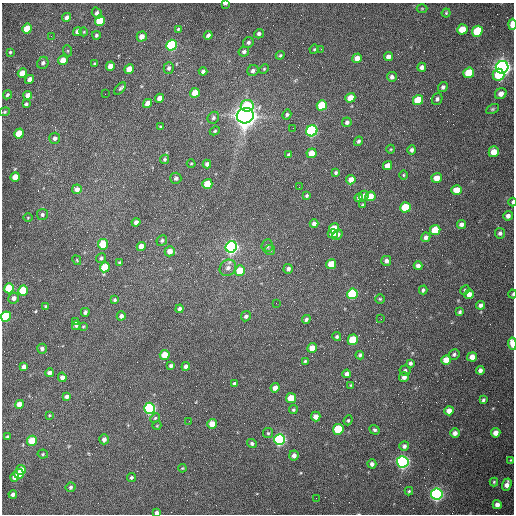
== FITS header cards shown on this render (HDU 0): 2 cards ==
NAXIS1  =                  512 /fastest changing axis
NAXIS2  =                  512 /next to fastest changing axis

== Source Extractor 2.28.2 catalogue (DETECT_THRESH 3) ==
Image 512 x 512 px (HDU 0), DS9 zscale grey, 1 PNG px = 1 image px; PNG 516 x 516 px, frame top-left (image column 1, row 512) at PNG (2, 3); each listed source drawn as its Kron ellipse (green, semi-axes under 4 px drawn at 4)
Background 1530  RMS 23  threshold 70.1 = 3 sigma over >= 5 px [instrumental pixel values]
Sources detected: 219; all 219 listed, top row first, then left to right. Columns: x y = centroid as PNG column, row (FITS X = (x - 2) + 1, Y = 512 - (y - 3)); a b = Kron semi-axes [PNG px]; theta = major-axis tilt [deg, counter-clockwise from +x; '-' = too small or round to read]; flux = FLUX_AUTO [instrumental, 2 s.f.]
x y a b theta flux
225 4 4 2 - 3.6e+03
422 8 5 3 - 1.4e+03
97 13 6 5 - 5.1e+03
446 13 4 4 - 1.7e+03
67 17 5 4 - 7.9e+03
100 21 5 4 - 6.3e+04
512 24 5 3 - 2.9e+04
27 29 5 4 - 3.1e+04
178 29 4 3 - 1.7e+03
462 29 5 5 - 3.2e+04
477 31 5 5 - 9.6e+04
78 32 5 4 - 1.0e+04
84 32 4 3 - 1.2e+03
259 34 5 4 - 3.9e+03
96 35 4 3 - 2.6e+03
208 35 4 3 - 4.2e+03
51 36 3 2 - 1.5e+03
142 37 5 5 - 1.1e+04
248 42 5 5 - 3.6e+03
171 45 5 5 - 2.6e+05
314 49 5 4 - 1.7e+03
321 49 2 2 - 8.5e+02
68 51 6 3 -71 1.5e+03
10 52 3 3 - 1.7e+03
244 52 5 4 - 3.4e+03
280 55 4 4 - 2.0e+03
388 57 4 4 - 7.6e+03
357 58 5 4 - 1.5e+04
63 60 5 4 - 1.8e+04
43 63 6 5 - 3.8e+03
94 64 4 3 - 2.1e+03
110 66 5 4 - 1.5e+04
422 67 5 4 - 6.6e+03
502 67 6 6 - 1.1e+06
169 68 6 5 - 3.5e+03
129 69 5 4 - 2.0e+04
264 69 5 4 - 1.8e+03
203 71 4 3 - 3.4e+03
253 71 6 5 - 4.2e+03
22 73 5 4 - 1.9e+04
469 73 5 5 - 5.6e+04
498 75 6 6 - 4.6e+04
392 77 5 5 - 4.9e+03
30 79 5 4 - 8.8e+03
443 87 5 4 - 3.8e+03
120 88 7 4 48 3.3e+03
195 93 5 4 - 2.6e+04
105 94 2 2 - 6.8e+02
501 94 6 5 - 8.9e+03
7 95 5 4 - 2.5e+03
28 95 4 4 - 1.1e+04
159 98 5 4 - 1.0e+04
350 98 5 4 - 2.2e+04
437 99 6 5 - 3.5e+03
418 100 5 5 - 6.1e+04
148 103 5 4 - 1.4e+04
26 104 4 3 - 3.0e+03
322 105 5 5 - 6.9e+04
247 106 6 6 - 5.7e+04
492 109 7 4 27 2.4e+03
5 112 5 4 - 1.8e+03
287 115 5 4 - 3.0e+03
245 116 8 7 - 2.2e+06
213 118 6 5 - 3.5e+03
347 122 5 4 - 4.2e+03
160 127 4 3 - 1.8e+03
293 128 2 2 - 7.2e+02
215 131 5 4 - 1.9e+03
312 131 6 5 - 3.5e+05
19 133 5 4 - 4.3e+04
55 138 6 5 - 4.6e+03
358 141 5 4 - 3.0e+03
391 149 4 3 - 1.3e+03
412 150 5 4 - 3.9e+03
494 152 5 5 - 2.1e+04
312 153 5 4 - 2.3e+04
288 155 4 2 - 1.9e+03
165 159 5 4 - 2.5e+03
191 163 4 3 - 1.2e+03
207 164 4 4 - 4.2e+03
388 166 5 4 - 1.3e+04
336 173 4 4 - 2.7e+03
404 175 5 3 - 1.6e+03
15 177 5 4 - 2.4e+04
176 178 5 5 - 3.7e+03
437 178 5 5 - 1.8e+04
351 180 5 4 - 1.2e+04
207 184 5 5 - 3.5e+04
299 187 2 2 - 9.5e+02
77 189 5 5 - 8.2e+03
456 190 5 5 - 2.6e+04
307 196 4 4 - 2.3e+03
364 196 5 4 - 7.1e+03
370 196 5 5 - 2.3e+04
359 198 4 3 - 4.2e+03
512 202 4 2 - 2.8e+03
363 205 3 3 - 1.7e+03
405 207 5 5 - 6.7e+04
42 215 5 5 - 3.6e+03
508 216 5 4 - 6.5e+03
28 218 5 3 - 1.3e+03
136 222 4 4 - 6.0e+03
314 224 4 4 - 6.0e+03
462 224 4 4 - 5.6e+03
334 228 5 5 - 2.7e+04
435 230 5 5 - 4.9e+04
500 233 5 5 - 4.1e+03
333 234 5 4 - 1.3e+04
338 234 5 4 - 4.5e+03
426 237 5 4 - 5.2e+03
162 240 6 5 - 2.7e+03
103 244 5 5 - 4.5e+04
141 246 5 4 - 1.5e+04
267 246 6 5 - 4.6e+03
231 247 6 5 - 7.2e+05
270 250 5 5 - 2.3e+03
170 251 5 5 - 1.3e+04
101 258 5 4 - 3.1e+03
77 260 5 3 - 1.5e+03
386 261 5 5 - 4.7e+03
119 263 3 3 - 1.8e+03
331 264 5 5 - 2.9e+04
418 266 4 4 - 5.4e+03
105 267 5 5 - 4.2e+04
228 268 9 7 44 7.6e+03
288 269 5 4 - 4.5e+03
240 271 5 5 - 3.8e+04
9 288 5 5 - 7.0e+04
423 290 4 3 - 2.7e+03
465 290 5 4 - 2.0e+03
23 291 5 5 - 8.1e+04
352 294 5 5 - 1.7e+05
469 294 5 4 - 8.8e+03
513 294 4 3 - 1.4e+03
14 298 5 5 - 6.2e+03
380 299 5 5 - 1.9e+03
115 300 4 4 - 2.7e+03
276 303 2 2 - 1.0e+03
480 305 4 4 - 4.6e+03
45 306 3 3 - 1.5e+03
180 309 4 4 - 5.3e+03
85 312 4 4 - 3.8e+03
460 312 4 3 - 2.6e+03
121 316 4 4 - 6.0e+03
246 316 5 4 - 3.8e+03
6 317 5 5 - 1.4e+05
306 319 4 3 - 3.2e+03
381 319 2 2 - 1.1e+03
75 322 4 3 - 1.8e+03
76 326 4 4 - 2.6e+03
83 327 3 3 - 1.4e+03
337 337 4 4 - 2.6e+03
353 340 5 5 - 6.7e+04
512 344 6 3 -85 2.4e+04
312 348 5 4 - 1.7e+04
42 349 5 5 - 4.5e+03
454 354 5 5 - 3.2e+03
165 355 5 5 - 3.4e+04
360 355 4 3 - 2.6e+03
472 357 5 4 - 1.1e+04
446 360 5 4 - 1.9e+04
305 361 3 3 - 2.0e+03
410 363 4 4 - 3.2e+03
171 366 4 3 - 4.0e+03
186 366 4 4 - 6.5e+03
24 367 4 4 - 6.1e+03
405 370 5 5 - 3.1e+03
480 370 4 4 - 5.1e+03
49 373 4 4 - 7.0e+03
347 374 4 4 - 6.8e+03
62 377 5 4 - 6.7e+03
404 377 5 5 - 6.8e+03
235 384 4 4 - 4.8e+03
351 385 4 4 - 1.6e+03
275 388 5 4 - 7.8e+03
67 397 4 4 - 4.6e+03
291 398 5 5 - 3.1e+04
483 400 4 3 - 2.7e+03
19 404 4 4 - 1.4e+04
149 408 5 5 - 3.6e+05
293 410 4 4 - 2.7e+03
449 411 5 4 - 1.2e+04
49 415 3 3 - 1.3e+03
316 417 5 4 - 1.0e+04
155 418 5 4 - 2.0e+03
348 420 5 4 - 2.1e+03
189 421 2 2 - 6.1e+02
212 424 5 5 - 2.3e+04
157 425 4 3 - 1.2e+03
338 429 5 5 - 1.1e+05
374 430 5 4 - 2.8e+03
268 433 5 5 - 2.1e+03
455 433 5 4 - 6.2e+03
496 433 5 4 - 1.0e+04
7 437 3 3 - 1.9e+03
104 439 5 4 - 5.8e+03
280 439 5 5 - 4.3e+05
32 441 5 5 - 5.1e+04
252 443 5 4 - 3.7e+03
404 446 5 5 - 4.2e+03
43 454 5 4 - 2.2e+03
294 456 5 4 - 6.7e+03
511 460 4 3 - 1.6e+03
403 462 6 5 - 5.7e+05
372 464 4 4 - 4.6e+03
182 468 4 3 - 1.4e+03
21 470 5 5 - 1.7e+04
19 474 5 4 - 1.5e+04
15 477 5 4 - 9.1e+03
131 478 4 4 - 2.9e+03
494 482 4 4 - 2.0e+03
507 485 6 4 71 9.4e+03
71 487 5 4 - 3.1e+03
409 491 4 4 - 1.6e+03
13 494 4 4 - 5.5e+03
437 494 6 5 - 6.4e+05
316 498 2 2 - 3.4e+03
497 505 4 4 - 8.3e+03
157 513 4 3 - 6.4e+03
At the frame edge (FLAGS 8, measured only in part): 7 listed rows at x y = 225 4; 512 24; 512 202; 513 294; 6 317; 512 344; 157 513